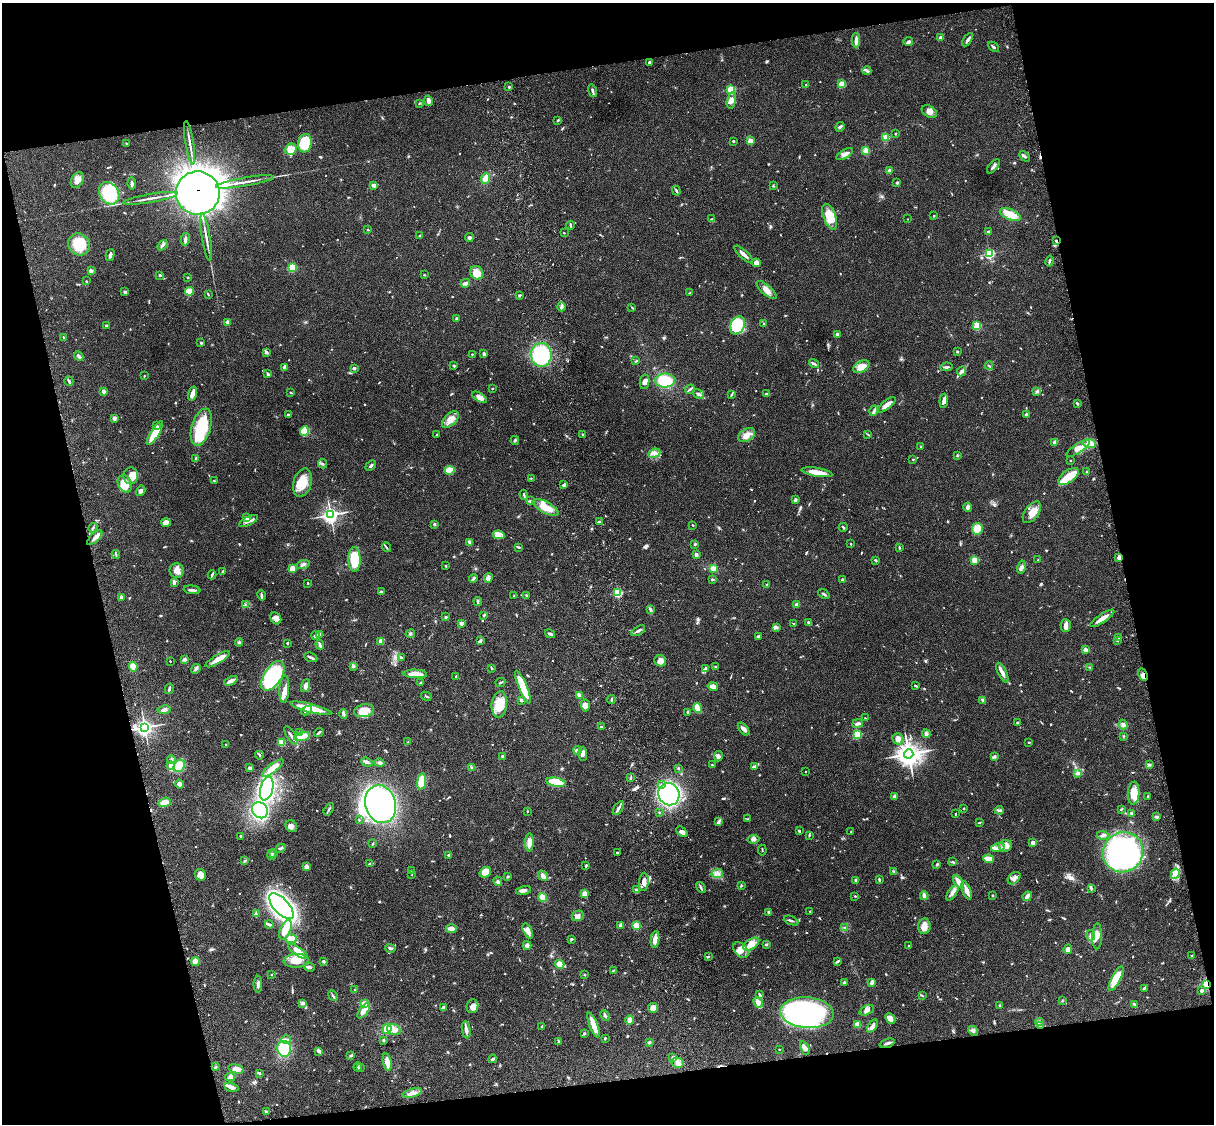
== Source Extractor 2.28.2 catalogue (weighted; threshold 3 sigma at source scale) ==
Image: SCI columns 122-4969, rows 278-4763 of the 5088 x 4927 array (HDU 1 of 3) = the unmasked area's bounding box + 8 px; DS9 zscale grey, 4 x 4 block average (1 PNG px = mean of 4 x 4 image px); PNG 1216 x 1126 px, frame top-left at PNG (2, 3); each listed source drawn as its Kron ellipse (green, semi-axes under 4 px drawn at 4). Shown black and unused: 25% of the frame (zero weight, under 3 of 4 exposures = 6% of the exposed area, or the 3 px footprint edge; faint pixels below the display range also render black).
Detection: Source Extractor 2.28.2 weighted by HDU 2 'WHT'. Background 0.0806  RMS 0.0058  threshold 0.0262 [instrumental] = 3 sigma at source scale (4.5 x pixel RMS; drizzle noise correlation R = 1.50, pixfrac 1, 0.05/0.05 arcsec/px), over >= 5 px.
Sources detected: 912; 4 too faint to see at this stretch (4 x 4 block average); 9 inside a brighter object's white glare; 1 long thin detection or spike segment (spike, bleed or trail) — neither listed nor drawn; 9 coinciding with a brighter row at this scale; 44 inside a brighter listed object's ellipse — not listed separately; of the other 845, all 500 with FLUX_AUTO >= 2.47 (the completeness limit of this list) listed and drawn (345 fainter detections not listed), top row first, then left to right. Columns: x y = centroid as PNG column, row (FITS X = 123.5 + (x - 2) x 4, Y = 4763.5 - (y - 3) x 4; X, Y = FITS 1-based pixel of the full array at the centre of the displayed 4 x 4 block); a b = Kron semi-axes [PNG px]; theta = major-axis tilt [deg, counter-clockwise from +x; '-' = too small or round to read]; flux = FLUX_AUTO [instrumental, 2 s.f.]
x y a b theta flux
941 38 4 3 - 6.7
856 40 7 3 -89 13
968 40 7 2 56 13
908 41 5 3 - 6.5
994 47 6 2 -41 5.7
649 62 3 2 - 6.5
867 71 4 3 - 7.4
842 84 4 3 - 32
806 85 2 2 - 2.5
509 87 2 2 - 4.9
731 90 2 2 - 290
593 91 6 2 -75 7.5
731 100 8 4 76 17
428 101 5 4 - 11
419 103 2 2 - 2.8
929 112 8 5 -32 23
558 120 3 2 - 3.5
840 127 5 2 - 4.7
895 134 2 2 - 2.9
886 137 2 2 - 170
733 141 3 2 - 3.7
750 141 2 2 - 82
190 143 22 2 -80 19
305 143 9 7 81 150
126 144 3 2 - 2.8
291 149 6 5 - 48
866 151 2 2 - 170
845 154 9 3 31 12
1024 156 6 2 -45 7.3
994 166 8 2 50 10
889 171 2 2 - 63
486 179 5 4 - 27
77 180 8 6 63 27
245 182 29 2 10 26
897 183 3 2 - 5.2
132 184 6 3 -81 7.8
374 185 3 3 - 11
773 186 2 2 - 4.2
676 191 5 2 - 4.1
109 193 12 9 -55 150
198 193 22 21 - 12000
151 198 28 2 10 24
1010 214 11 5 -22 49
934 216 2 2 - 3.6
830 217 13 6 -69 72
712 219 3 2 - 3.3
907 219 2 2 - 2.6
570 225 4 2 - 4.2
368 230 2 2 - 3.3
988 232 2 2 - 30
564 233 2 2 - 6.8
420 235 3 2 - 2.8
206 237 24 2 -81 21
469 238 4 3 - 6.4
185 239 7 3 81 8.6
1056 241 2 2 - 7.4
79 244 11 10 - 110
163 245 6 3 50 7.7
989 253 2 2 - 450
744 254 12 2 -43 20
110 255 6 3 76 13
1050 261 5 2 - 6.1
756 263 5 4 - 18
293 267 2 2 - 130
91 271 3 3 - 9.6
477 273 7 6 - 46
160 275 3 2 - 3.2
424 275 2 2 - 2.6
188 277 3 2 - 3
86 281 3 2 - 2.7
465 283 4 2 - 21
766 290 12 5 -42 25
125 291 4 2 - 4.3
189 291 4 4 - 41
690 293 3 2 - 3.8
208 294 4 2 - 2.9
519 295 2 2 - 5.7
561 307 4 3 - 8.2
632 308 4 2 - 2.8
456 319 4 2 - 5.3
228 322 4 3 - 6.9
763 324 3 2 - 2.5
738 325 9 7 59 160
977 325 2 2 - 250
106 326 2 2 - 5.6
837 334 2 2 - 29
64 338 3 2 - 3.7
201 343 3 2 - 4.4
957 351 3 2 - 3.5
266 352 3 3 - 6.2
472 354 2 2 - 3.2
484 354 3 2 - 10
541 355 12 10 -85 230
79 356 5 2 - 8.9
636 361 4 2 - 3.5
814 364 5 2 - 7.1
454 365 3 2 - 4.5
989 366 4 2 - 3.5
284 367 4 2 - 7.6
861 367 9 5 29 38
946 367 6 2 6 6.2
354 368 2 2 - 8.8
962 371 5 3 - 9
268 374 2 2 - 8
144 376 2 2 - 2.6
69 381 5 2 - 7.5
665 381 10 7 -1 92
645 382 7 4 79 13
492 389 2 2 - 3.3
690 389 5 2 - 5.3
104 392 3 3 - 12
1036 392 3 2 - 3.8
192 393 7 3 75 24
290 393 3 2 - 3.4
766 393 4 2 - 2.9
699 394 6 2 -32 9.9
731 395 4 2 - 3.7
479 397 8 4 -31 17
944 401 7 4 86 12
1077 403 3 2 - 4.2
887 405 11 4 39 22
874 411 5 2 - 7.7
1026 414 3 2 - 7.1
288 415 4 2 - 5.5
114 418 3 3 - 8.8
450 420 10 6 45 28
156 425 3 2 - 4.2
201 427 19 9 74 190
304 431 4 3 - 110
155 433 14 3 58 110
437 434 2 2 - 2.8
867 434 4 2 - 2.9
583 435 3 2 - 3.2
747 435 9 6 32 24
515 440 4 3 - 5.1
1054 442 3 3 - 8.3
1090 444 6 4 -2 29
921 447 3 2 - 2.9
1078 448 14 4 32 30
654 453 6 4 20 14
957 455 2 2 - 15
196 458 4 2 - 5.3
913 459 3 2 - 2.8
1071 460 2 2 - 4
322 464 5 2 - 5
371 466 6 2 39 6.1
449 470 5 4 - 46
817 472 15 3 -9 46
1087 472 3 2 - 3.2
131 476 8 7 - 25
1068 476 12 6 36 47
531 478 2 2 - 2.6
215 481 3 2 - 3.1
302 483 14 9 73 65
125 484 9 6 -66 62
564 485 3 2 - 9.4
141 491 5 3 - 8.8
524 495 5 2 - 5.3
795 500 4 3 - 6.7
530 501 3 2 - 3.5
968 507 4 3 - 8.9
546 508 14 5 -28 47
1032 512 12 7 54 38
330 515 3 3 - 1300
247 518 2 2 - 30
249 521 10 3 26 13
166 522 5 4 - 26
599 522 3 2 - 5.5
434 524 3 2 - 5.3
693 525 2 2 - 2.8
843 527 4 2 - 2.9
93 528 5 2 - 3.9
977 529 5 5 - 43
499 535 6 4 -9 15
95 538 9 3 44 14
469 542 3 2 - 3.9
850 543 2 2 - 3.5
695 544 3 3 - 4
386 547 5 2 - 4.3
519 547 3 2 - 3.6
899 548 3 2 - 3.7
116 555 4 2 - 4.3
696 555 3 2 - 13
1119 558 3 2 - 17
355 559 12 6 -89 100
875 560 3 2 - 4.1
975 560 3 3 - 56
1038 560 3 2 - 2.9
303 564 7 2 16 8
446 566 2 2 - 4
1021 567 6 4 77 10
292 568 2 2 - 140
713 568 4 4 - 18
177 571 7 7 - 22
223 571 2 2 - 4
212 575 4 2 - 5.3
473 578 4 2 - 4.4
488 578 5 3 - 11
712 580 3 2 - 4.2
842 580 3 3 - 5.6
174 582 4 4 - 6.4
308 583 2 2 - 2.7
767 585 2 2 - 5
192 590 8 2 -6 9.9
381 592 4 2 - 4.7
618 593 2 2 - 320
824 594 6 2 -37 5.8
261 595 5 2 - 6.1
526 595 3 2 - 3.2
514 596 2 2 - 2.8
121 597 3 3 - 8.4
478 602 4 2 - 5.9
797 604 2 2 - 33
245 605 4 2 - 2.8
650 609 4 2 - 4.8
484 615 3 2 - 4.8
446 617 3 2 - 4.8
276 618 6 5 - 14
1102 618 14 3 33 31
808 622 3 2 - 3.3
461 623 3 2 - 10
794 624 4 2 - 2.7
1066 626 6 5 - 17
777 627 4 2 - 4.5
638 631 7 2 31 9.2
410 634 5 2 - 4.3
550 634 5 2 - 5.4
320 635 2 2 - 28
316 636 4 2 - 18
758 636 3 3 - 6.4
1119 638 3 2 - 3.2
481 640 4 2 - 4.8
381 641 2 2 - 87
1117 641 3 2 - 2.7
239 642 4 3 - 6.5
287 643 2 2 - 6
320 645 5 3 - 6.9
1085 650 2 2 - 71
311 657 7 2 -22 9
401 657 2 2 - 8.6
218 659 14 3 31 37
185 660 4 3 - 8.7
170 661 2 2 - 3.3
660 661 6 5 - 23
353 666 3 3 - 4.8
133 667 5 4 - 26
715 667 3 2 - 3.6
1090 667 2 2 - 3
492 668 3 2 - 4.5
196 669 5 3 - 8.2
706 669 4 3 - 6.5
1002 673 11 3 -64 18
415 674 12 3 -2 51
1143 675 6 4 -63 17
273 676 17 9 58 300
456 676 2 2 - 3
231 681 7 3 24 18
500 682 5 2 - 5.3
420 683 2 2 - 7
305 686 6 3 69 12
713 686 5 3 - 23
916 686 3 2 - 4.7
523 687 17 3 -68 130
169 689 5 2 - 7.8
284 689 14 5 87 23
579 695 3 2 - 5.3
426 696 5 2 - 3
611 699 4 2 - 4.5
521 700 4 2 - 4.8
982 700 3 3 - 3.6
499 704 13 7 83 65
585 705 6 4 -89 24
311 708 22 3 -14 86
698 708 5 3 - 60
164 710 6 3 11 11
306 711 6 2 30 9.8
364 711 10 6 9 52
688 712 3 2 - 4.2
344 714 4 3 - 7
865 718 2 2 - 2.7
1017 723 2 2 - 4.2
858 724 5 3 - 10
1123 725 5 4 - 9.4
145 727 3 3 - 1400
601 727 2 2 - 7.8
744 729 7 3 -50 14
299 733 3 3 - 9.5
319 733 5 2 - 5.8
857 734 2 2 - 220
926 734 4 3 - 7.8
291 735 10 2 -58 12
302 736 8 4 14 49
1124 736 2 2 - 2.7
898 739 6 5 - 14
281 742 4 4 - 61
408 742 3 2 - 3.7
1029 742 3 2 - 3.1
226 745 2 2 - 2.9
577 750 4 3 - 14
583 754 7 4 -90 15
909 754 5 4 - 3400
259 755 4 2 - 3.9
502 756 2 2 - 17
718 756 5 3 - 11
994 757 4 2 - 5.2
171 760 4 3 - 6.6
367 762 6 3 -20 11
379 763 5 3 - 10
1149 764 4 2 - 4.9
712 765 2 2 - 2.9
171 766 4 3 - 12
179 766 6 5 - 56
754 766 4 3 - 7.3
250 768 4 2 - 9.3
273 768 13 4 36 35
472 768 4 2 - 4.4
678 768 3 2 - 2.9
806 771 2 2 - 3.2
1078 773 3 3 - 8.9
631 777 3 2 - 4.7
422 781 8 4 82 72
556 782 10 4 -11 120
179 784 4 4 - 12
661 785 2 2 - 3.2
267 789 12 6 76 310
1134 793 11 6 86 50
669 794 11 10 - 720
894 796 3 2 - 9
1148 796 2 2 - 3.5
165 802 6 4 19 26
381 804 19 15 -73 950
618 808 8 2 57 9.7
964 808 2 2 - 3.4
329 809 7 2 60 5.9
1121 809 3 2 - 3.8
260 810 8 7 - 380
999 810 4 2 - 5.4
527 811 2 2 - 3.1
659 812 2 2 - 2.5
1131 813 3 2 - 4.8
955 814 2 2 - 3.1
1157 817 3 3 - 5.6
747 819 3 2 - 2.8
359 820 2 2 - 2.7
719 821 3 3 - 5.4
979 823 3 2 - 2.6
291 826 6 5 - 15
799 831 3 2 - 5
682 832 6 4 -41 11
851 832 3 2 - 2.6
809 835 3 2 - 4
1103 835 6 3 -2 7.8
241 836 2 2 - 15
753 839 6 3 7 12
529 842 9 4 -89 24
1033 842 3 3 - 19
373 844 3 2 - 3.6
1005 846 6 6 - 33
280 848 6 2 28 5.7
998 848 7 3 15 13
762 850 5 2 - 3.1
1123 852 20 19 - 900
274 853 2 2 - 2.9
617 853 3 2 - 4.6
272 855 5 2 - 7.8
449 855 3 3 - 6.9
989 859 5 3 - 63
245 861 3 2 - 3.3
953 862 3 2 - 4
369 864 4 3 - 4.8
937 864 3 2 - 5.3
586 865 3 2 - 4.4
306 867 2 2 - 68
412 871 2 2 - 17
893 871 2 2 - 2.7
485 872 6 5 - 51
717 874 6 3 8 11
1175 874 5 4 - 16
200 875 6 5 - 27
412 875 2 2 - 2.9
543 876 6 3 -50 18
508 877 3 2 - 4.7
1014 878 7 5 43 16
879 880 3 2 - 3.9
498 881 5 3 - 10
856 881 4 3 - 9.7
958 881 7 3 -58 29
644 882 9 4 87 19
741 886 3 2 - 4
701 887 6 2 -58 5.8
1091 888 3 2 - 4.3
524 890 8 3 13 11
636 890 4 3 - 5
967 890 9 3 -70 22
585 893 3 3 - 17
952 893 9 3 55 16
992 895 2 2 - 3.1
855 896 3 2 - 2.6
924 896 4 2 - 18
1027 896 5 2 - 26
543 897 4 3 - 39
281 906 16 7 -48 1300
810 911 2 2 - 6.2
769 912 2 2 - 11
256 914 4 2 - 4.1
578 916 6 5 - 13
791 921 8 2 -21 8.2
269 925 4 2 - 8.2
621 925 3 3 - 24
637 926 4 3 - 43
924 926 8 6 83 25
845 927 3 2 - 2.6
451 929 5 3 - 26
285 930 10 5 66 43
528 931 8 4 -63 19
1091 935 5 4 - 12
1097 936 13 5 89 24
291 939 5 4 - 20
571 939 3 2 - 4.9
655 939 8 4 83 23
751 944 9 5 32 25
766 944 4 2 - 2.9
527 945 4 3 - 12
909 946 3 2 - 4.9
390 948 5 3 - 7.1
1068 949 4 4 - 15
741 950 9 6 -49 28
298 951 11 4 -35 38
1192 956 3 2 - 3.9
708 957 3 2 - 4.6
296 961 12 7 4 42
323 961 2 2 - 9
838 961 3 2 - 3.4
195 962 4 4 - 24
560 964 5 4 - 36
309 967 6 3 -19 8.5
613 970 4 2 - 4
271 975 2 2 - 3.8
584 975 3 2 - 2.6
1116 978 13 4 62 90
844 982 2 2 - 5
872 982 4 2 - 18
258 984 8 3 90 11
1207 984 3 2 - 57
1144 988 3 2 - 4.7
355 990 4 2 - 4.2
1202 990 2 2 - 26
760 995 3 2 - 5.9
922 995 3 2 - 3.5
333 996 5 2 - 5.5
1062 1001 2 2 - 2.5
758 1002 5 3 - 18
302 1003 3 2 - 4.4
365 1004 4 3 - 25
1000 1005 3 2 - 2.7
1135 1005 4 3 - 5.5
472 1006 7 6 - 17
443 1008 4 4 - 8.2
653 1008 5 5 - 20
867 1010 7 4 26 15
364 1011 9 4 55 21
807 1013 27 15 -5 770
605 1015 5 2 - 7.1
890 1018 6 4 -48 24
629 1020 4 3 - 14
1040 1022 4 2 - 3.4
857 1024 4 4 - 15
594 1025 13 3 -69 57
542 1026 2 2 - 4
872 1026 7 3 54 15
1040 1026 3 2 - 5.2
387 1029 5 4 - 50
394 1029 7 5 -19 24
466 1030 8 3 -82 15
973 1031 5 4 - 11
584 1033 3 2 - 5.7
605 1038 3 2 - 2.8
286 1039 5 3 - 8.8
383 1040 3 3 - 3.4
559 1042 3 3 - 4.7
649 1042 4 2 - 4.7
887 1043 8 2 19 9.6
805 1048 7 3 -64 12
284 1049 8 7 - 140
779 1049 2 2 - 4.4
319 1051 4 2 - 15
351 1055 4 2 - 4.2
673 1058 3 2 - 13
493 1059 4 2 - 6.9
387 1062 9 3 -79 26
678 1063 6 5 - 17
216 1067 3 2 - 2.8
358 1067 4 2 - 4.7
360 1068 3 2 - 3
236 1069 8 4 -14 27
260 1073 3 2 - 3.2
230 1077 5 3 - 7.2
231 1087 7 3 -14 14
412 1093 10 3 15 19
266 1112 4 3 - 5.7
Overlapping masked pixels (flux is a lower limit): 6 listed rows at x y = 198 193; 1056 241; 1119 558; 1143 675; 1207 984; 1040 1026
Diffuse or blended objects may show on this block-average render without a row.